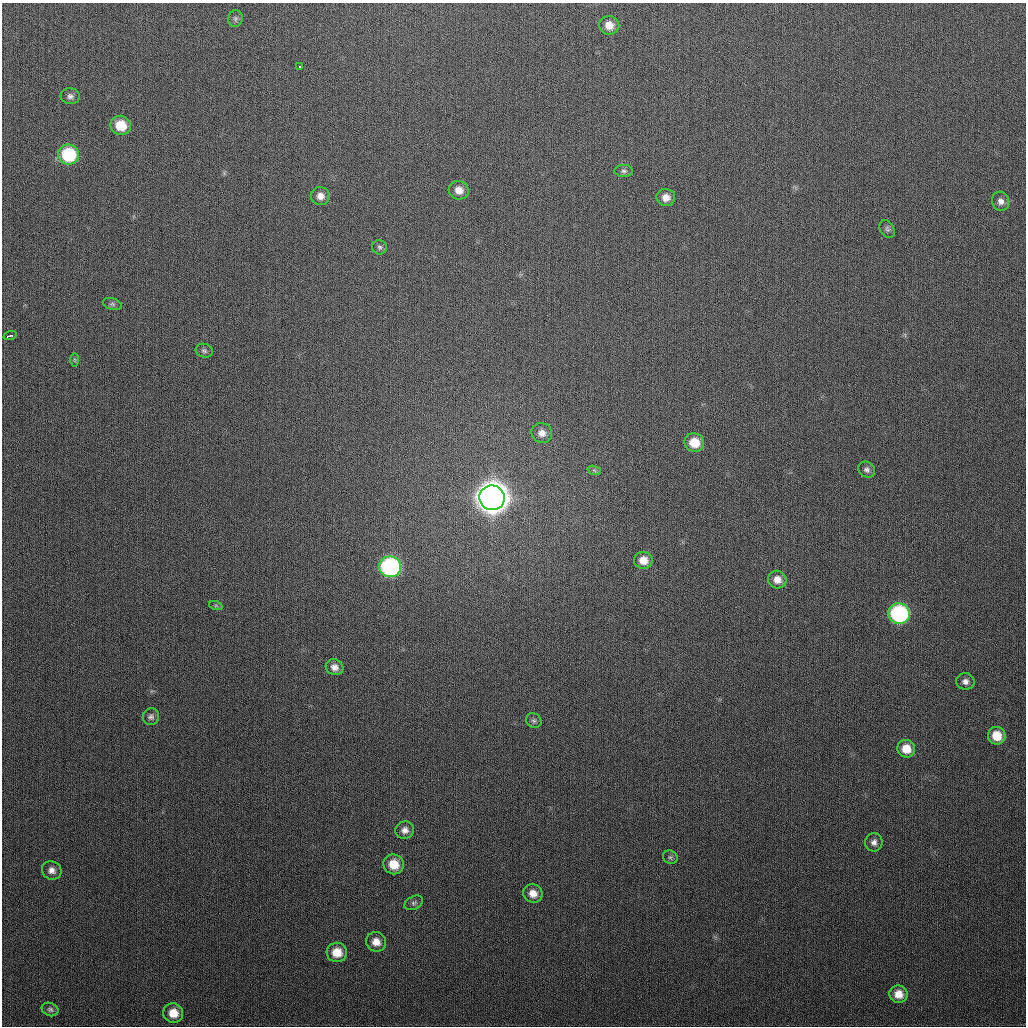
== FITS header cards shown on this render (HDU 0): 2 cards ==
NAXIS1  =                 1024
NAXIS2  =                 1024

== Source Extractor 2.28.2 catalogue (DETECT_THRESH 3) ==
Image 1024 x 1024 px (HDU 0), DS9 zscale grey, 1 PNG px = 1 image px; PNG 1028 x 1028 px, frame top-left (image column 1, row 1024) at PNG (2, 3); each listed source drawn as its Kron ellipse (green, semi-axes under 4 px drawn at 4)
Background 290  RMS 11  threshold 33.4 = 3 sigma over >= 5 px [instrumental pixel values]
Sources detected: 45; all 45 listed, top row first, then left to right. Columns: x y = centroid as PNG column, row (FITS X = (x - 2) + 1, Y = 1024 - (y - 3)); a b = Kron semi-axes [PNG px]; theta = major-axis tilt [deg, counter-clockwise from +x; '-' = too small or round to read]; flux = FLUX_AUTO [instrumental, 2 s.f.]
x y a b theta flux
235 19 8 7 - 2.3e+03
609 25 10 9 - 8.3e+03
300 66 3 3 - 1.6e+04
70 96 9 8 - 3.0e+03
121 125 10 9 - 1.8e+04
68 155 10 10 - 5.0e+04
624 171 9 6 -1 2.1e+03
459 190 10 9 - 6.7e+03
320 196 9 9 - 5.5e+03
666 197 9 8 - 6.0e+03
1001 201 10 8 -66 4.0e+03
887 229 9 7 -57 1.9e+03
380 247 7 7 - 1.7e+03
112 304 10 5 -16 1.8e+03
10 335 6 3 18 3.5e+03
204 351 8 7 - 1.9e+03
75 360 7 4 -90 1.4e+03
542 433 10 10 - 5.5e+03
694 443 10 9 - 1.5e+04
594 470 7 4 -19 1.3e+03
867 470 9 7 -33 2.7e+03
492 498 12 12 - 1.6e+06
643 560 9 8 - 8.1e+03
390 567 11 10 - 1.6e+05
777 579 9 9 - 6.4e+03
216 606 7 4 -18 1.3e+03
899 614 10 10 - 1.2e+05
334 667 9 8 - 4.5e+03
965 681 9 8 - 3.6e+03
151 717 8 8 - 2.5e+03
534 721 8 7 - 1.9e+03
997 736 9 8 - 1.3e+04
906 749 9 8 - 1.2e+04
405 830 9 8 - 4.5e+03
874 842 9 8 - 3.7e+03
670 857 7 6 - 1.8e+03
394 864 10 10 - 1.4e+04
52 870 10 9 - 4.4e+03
533 893 10 9 - 7.3e+03
414 903 10 6 26 2.1e+03
376 942 10 9 - 7.5e+03
337 952 10 9 - 1.3e+04
899 994 9 8 - 8.5e+03
50 1009 8 6 -23 2.0e+03
173 1013 10 9 - 1.1e+04